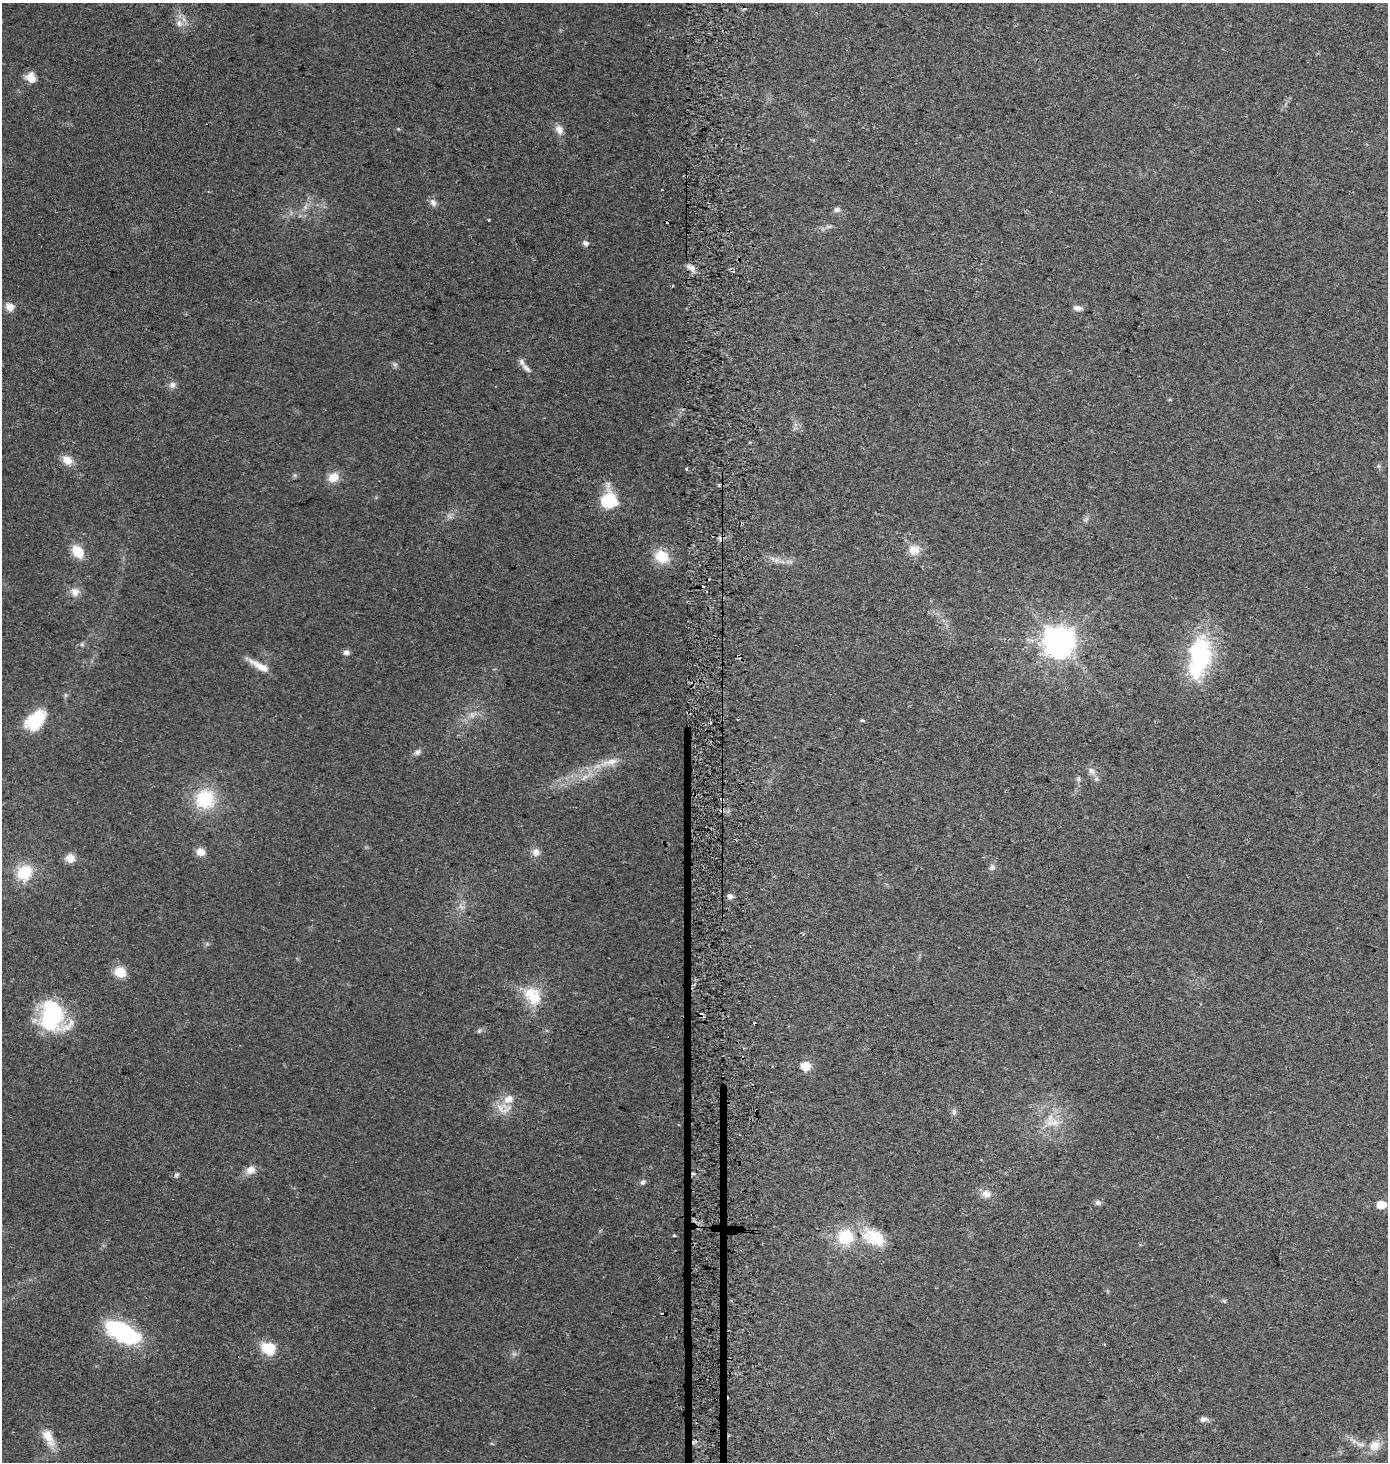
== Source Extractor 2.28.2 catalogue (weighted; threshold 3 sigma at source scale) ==
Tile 5 of 3 x 3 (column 2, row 2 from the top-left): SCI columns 1648-3033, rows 1472-2931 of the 4700 x 4392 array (HDU 1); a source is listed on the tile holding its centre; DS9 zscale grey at full resolution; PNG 1390 x 1464 px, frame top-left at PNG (2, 3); no overlay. Shown black and unused: <1% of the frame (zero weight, under 2 of 3 exposures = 2% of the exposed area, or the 3 px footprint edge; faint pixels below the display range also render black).
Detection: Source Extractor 2.28.2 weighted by HDU 2 'WHT'; one run over the whole footprint, this tile lists its part. Background 0.0544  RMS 0.0081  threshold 0.0365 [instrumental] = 3 sigma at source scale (4.5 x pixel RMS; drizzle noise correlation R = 1.50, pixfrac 1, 0.0396/0.0396 arcsec/px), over >= 5 px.
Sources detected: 89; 2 too faint to see at this stretch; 1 inside a brighter object's white glare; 7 cosmic-ray / hot-pixel residue — not listed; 6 inside a brighter listed object's ellipse — not listed separately; the other 73 listed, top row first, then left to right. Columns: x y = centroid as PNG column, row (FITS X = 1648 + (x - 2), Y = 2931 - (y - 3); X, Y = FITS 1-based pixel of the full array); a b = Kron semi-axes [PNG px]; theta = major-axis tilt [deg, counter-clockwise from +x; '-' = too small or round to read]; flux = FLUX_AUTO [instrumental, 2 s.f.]
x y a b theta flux
179 23 10 8 -54 5.3
31 78 11 9 -52 8.8
559 130 13 8 -61 5.7
686 177 3 3 - 2.4
433 202 11 8 -58 3.5
305 207 7 4 -72 1.9
837 209 8 6 35 3.1
585 243 9 6 -30 2.7
691 268 13 6 -32 4.1
10 307 11 10 - 6.4
1078 308 11 5 -12 3.2
394 364 7 5 -12 1.7
526 368 17 6 -43 4.2
172 385 9 8 - 3.5
750 442 4 3 - 0.89
67 460 14 10 -32 8.9
686 469 3 3 - 3.7
333 477 13 11 32 9.9
719 485 4 3 - 1.5
609 500 13 11 84 54
1086 519 7 4 20 1.5
742 524 4 3 - 1.3
914 550 14 12 -13 9.8
78 552 14 10 -53 17
662 557 16 14 -33 20
776 560 7 5 89 2.1
707 591 3 2 - 1.5
75 592 12 10 -62 6.1
1059 642 10 9 - 1200
82 644 6 6 - 1.5
346 652 8 7 - 2.8
1201 654 54 27 73 88
738 656 4 3 - 2.5
260 666 28 7 -30 11
688 713 3 3 - 1.3
472 715 7 7 - 3.1
35 720 21 14 44 45
862 721 4 3 - 3.2
417 752 9 7 39 2.9
610 762 29 8 14 12
1092 771 11 8 -41 4.1
1079 779 8 6 -63 2
205 799 21 20 - 43
201 852 9 8 - 7.4
536 852 10 9 - 5.1
70 858 10 9 - 7.9
992 868 8 7 - 2.7
24 872 17 15 55 27
730 896 7 5 -9 3.4
120 972 12 11 - 14
535 998 21 16 65 20
51 1016 35 25 86 73
754 1023 3 2 - 2.3
479 1031 7 4 45 1.3
806 1066 6 6 - 27
503 1109 26 13 -6 12
954 1112 9 5 80 2.3
1052 1123 24 9 -3 11
250 1170 11 9 29 7.3
176 1175 7 6 - 1.7
643 1182 8 6 36 2.3
986 1194 12 11 - 6.2
1098 1203 8 6 -18 2.3
1381 1205 6 5 - 21
674 1235 3 3 - 4.2
846 1237 19 18 - 33
874 1238 35 21 -24 29
1224 1301 6 4 -45 1.2
123 1332 35 16 -27 100
269 1349 15 12 -36 22
1204 1419 10 7 -2 3.2
48 1436 20 12 -53 13
1374 1445 16 13 30 10
Overlapping masked pixels (flux is a lower limit): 5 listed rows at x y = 686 177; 719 485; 742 524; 738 656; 688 713